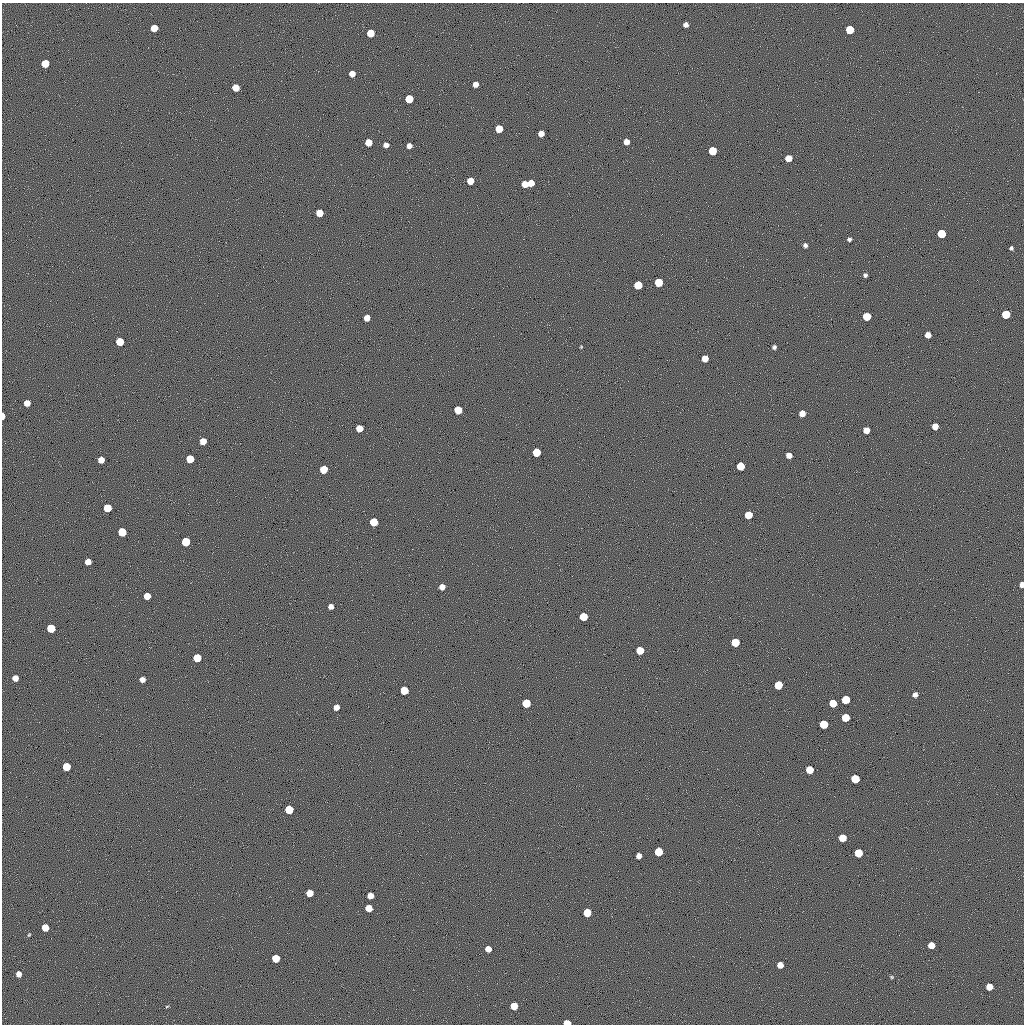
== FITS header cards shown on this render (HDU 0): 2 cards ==
NAXIS1  =                 1022 / length of data axis 1
NAXIS2  =                 1022 / length of data axis 2

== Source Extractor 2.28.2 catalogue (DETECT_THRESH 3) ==
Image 1022 x 1022 px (HDU 0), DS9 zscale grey, 1 PNG px = 1 image px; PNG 1026 x 1026 px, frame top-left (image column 1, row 1022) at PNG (2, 3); no overlay
Background 0.572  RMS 87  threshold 260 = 3 sigma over >= 5 px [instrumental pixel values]
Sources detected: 100; all 100 listed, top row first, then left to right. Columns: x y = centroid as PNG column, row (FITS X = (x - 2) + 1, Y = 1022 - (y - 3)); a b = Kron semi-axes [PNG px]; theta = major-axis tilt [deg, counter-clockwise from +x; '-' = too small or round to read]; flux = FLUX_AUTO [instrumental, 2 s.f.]
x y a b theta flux
686 25 5 4 - 26000
154 28 5 5 - 93000
850 30 6 6 - 190000
370 33 5 5 - 120000
45 63 5 5 - 120000
352 74 5 5 - 49000
475 84 5 5 - 35000
236 88 5 5 - 90000
409 99 6 5 - 160000
499 129 5 5 - 100000
541 133 5 5 - 42000
368 142 5 5 - 85000
626 142 5 5 - 41000
386 145 5 5 - 30000
409 146 5 5 - 32000
712 151 6 5 - 170000
788 158 5 5 - 67000
470 181 5 5 - 65000
531 183 5 5 - 66000
525 184 5 5 - 62000
319 213 5 5 - 84000
941 234 6 5 - 190000
849 239 5 4 - 14000
805 245 5 5 - 16000
1011 248 4 4 - 11000
865 275 4 4 - 14000
659 282 6 5 - 170000
638 285 6 5 - 160000
1006 314 6 5 - 190000
867 316 6 5 - 150000
367 318 5 5 - 49000
928 335 5 5 - 47000
120 342 5 5 - 140000
581 347 3 3 - 5200
774 347 4 4 - 15000
705 358 5 5 - 64000
27 403 5 5 - 49000
458 410 6 5 - 140000
802 413 5 5 - 51000
3 416 5 3 - 49000
935 426 5 5 - 56000
359 428 5 5 - 85000
866 430 5 5 - 53000
203 441 5 5 - 65000
536 452 6 5 - 170000
789 455 5 5 - 38000
190 459 5 5 - 130000
101 460 5 5 - 57000
740 466 6 5 - 150000
323 469 5 5 - 140000
107 508 5 5 - 160000
748 515 5 5 - 140000
374 522 6 5 - 180000
122 532 6 6 - 170000
186 542 6 5 - 190000
88 562 5 5 - 48000
1022 585 5 4 - 33000
442 587 5 5 - 37000
147 596 5 5 - 79000
331 606 5 5 - 31000
583 617 5 5 - 150000
51 628 6 6 - 190000
735 642 6 6 - 190000
640 650 5 5 - 140000
197 658 6 5 - 160000
15 678 5 5 - 46000
142 679 5 5 - 35000
778 685 6 5 - 160000
404 690 6 5 - 160000
915 695 5 5 - 25000
846 700 6 5 - 190000
526 703 6 5 - 190000
833 703 5 5 - 130000
336 707 5 5 - 42000
845 718 5 5 - 140000
824 724 6 5 - 170000
66 767 5 5 - 150000
810 770 5 5 - 120000
855 779 6 6 - 200000
289 809 6 5 - 180000
842 838 6 5 - 120000
659 852 6 5 - 190000
858 853 6 5 - 180000
639 856 5 5 - 33000
310 893 5 5 - 82000
370 896 5 5 - 54000
369 908 5 5 - 81000
587 913 5 5 - 140000
45 927 5 5 - 100000
29 935 5 4 - 5700
931 945 5 5 - 71000
488 949 5 5 - 56000
276 958 5 5 - 130000
780 965 5 5 - 54000
19 974 5 5 - 34000
892 977 5 4 - 7200
989 987 5 5 - 74000
167 1006 5 3 - 5500
514 1006 5 5 - 100000
567 1023 5 4 - 91000
At the frame edge (FLAGS 8, measured only in part): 3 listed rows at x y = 3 416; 1022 585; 567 1023